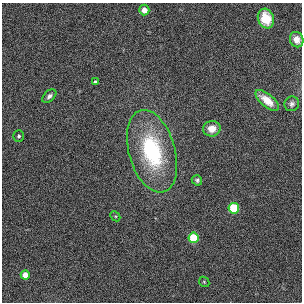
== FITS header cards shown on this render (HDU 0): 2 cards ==
NAXIS1  =                  300
NAXIS2  =                  300

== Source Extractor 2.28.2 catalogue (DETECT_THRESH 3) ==
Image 300 x 300 px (HDU 0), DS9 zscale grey, 1 PNG px = 1 image px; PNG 304 x 304 px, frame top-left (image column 1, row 300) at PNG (2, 3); each listed source drawn as its Kron ellipse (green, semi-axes under 4 px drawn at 4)
Background 0.00103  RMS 0.024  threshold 0.071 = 3 sigma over >= 5 px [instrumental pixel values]
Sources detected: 16; all 16 listed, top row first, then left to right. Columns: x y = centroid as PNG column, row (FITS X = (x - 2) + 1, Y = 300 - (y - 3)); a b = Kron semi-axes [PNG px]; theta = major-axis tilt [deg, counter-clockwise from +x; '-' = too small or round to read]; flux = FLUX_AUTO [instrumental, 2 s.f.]
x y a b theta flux
144 10 5 5 - 17
266 18 10 8 -71 31
297 40 8 6 -66 9.4
95 82 4 3 - 3.2
49 96 8 5 44 4.8
267 100 14 6 -40 19
292 104 7 7 - 4.6
212 129 9 8 - 18
19 136 6 5 - 3.5
152 151 42 23 -74 150
197 180 5 5 - 3.1
234 208 5 5 - 93
115 216 5 4 - 2
193 238 5 5 - 72
25 275 4 4 - 17
204 282 6 4 -45 2.2